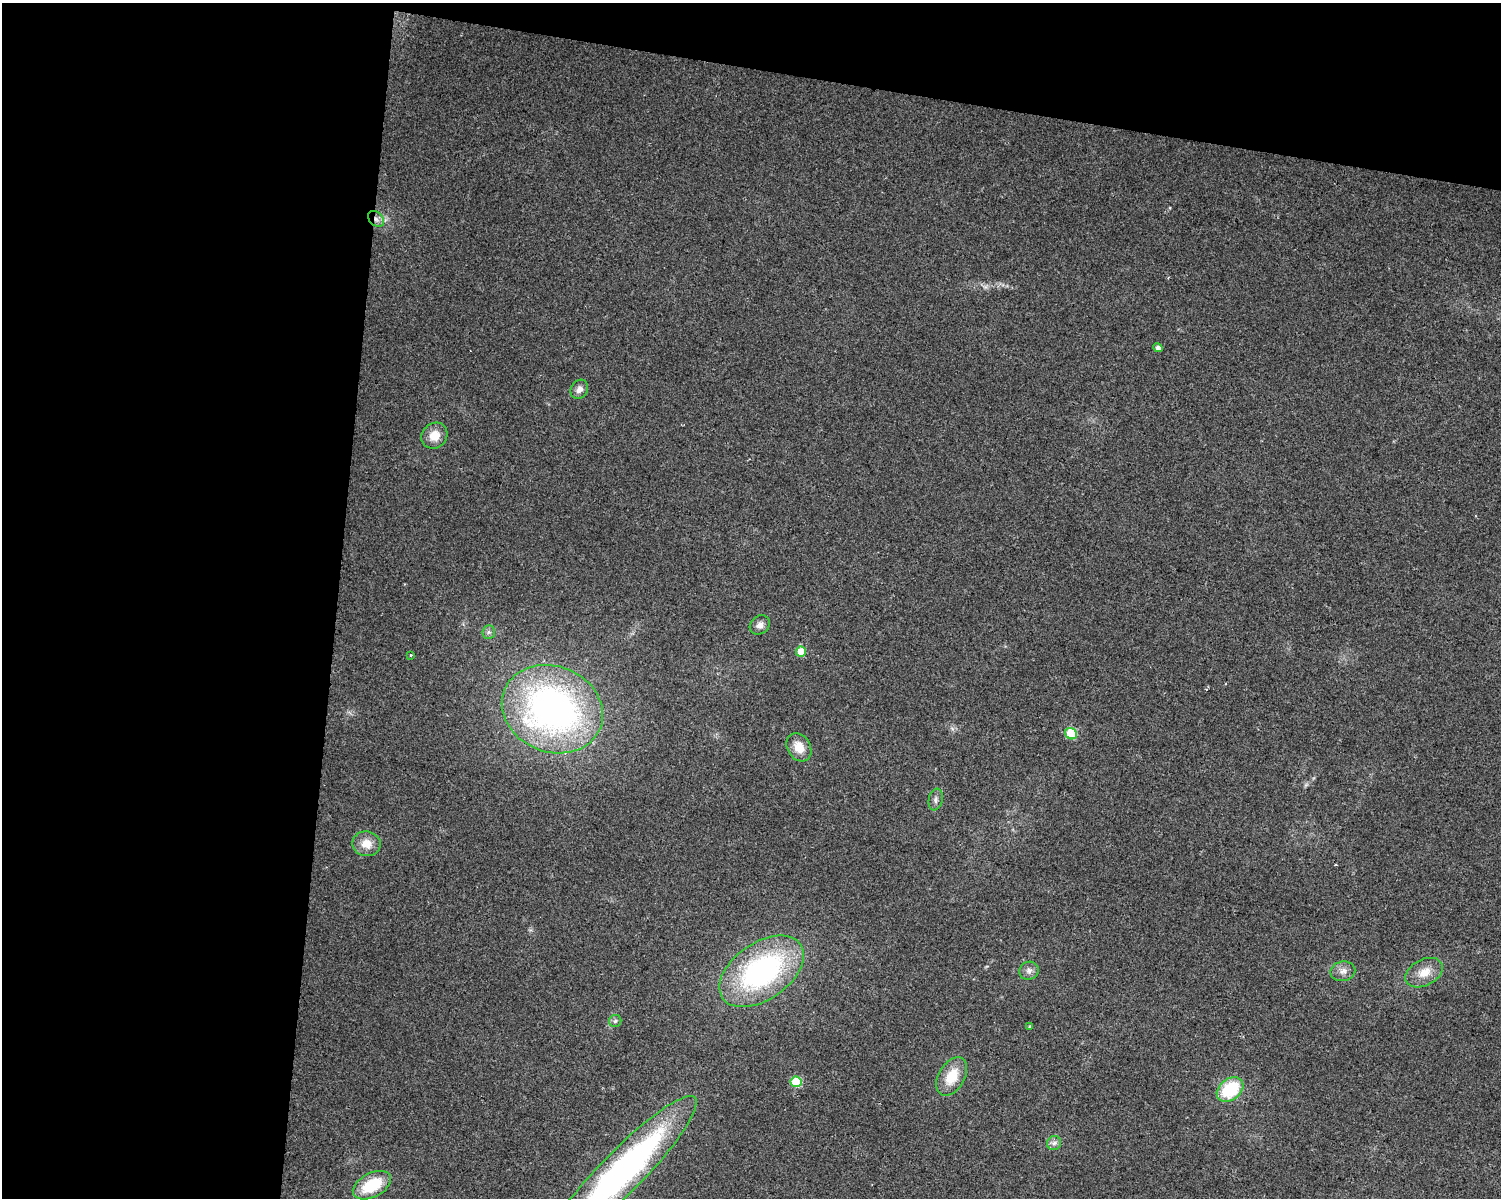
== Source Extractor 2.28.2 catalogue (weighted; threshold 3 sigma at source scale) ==
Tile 1 of 3 x 4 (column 1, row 1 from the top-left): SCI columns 283-1781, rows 3588-4783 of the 5002 x 4788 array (HDU 1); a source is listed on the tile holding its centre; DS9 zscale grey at full resolution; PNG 1503 x 1200 px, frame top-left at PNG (2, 3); each listed source drawn as its Kron ellipse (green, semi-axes under 4 px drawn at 4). Shown black and unused: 28% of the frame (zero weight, under 2 of 3 exposures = <1% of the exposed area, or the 3 px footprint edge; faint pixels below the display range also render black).
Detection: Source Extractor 2.28.2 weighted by HDU 2 'WHT'; one run over the whole footprint, this tile lists its part. Background 0.0647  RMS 0.0074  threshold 0.0335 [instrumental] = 3 sigma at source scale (4.5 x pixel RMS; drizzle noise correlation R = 1.50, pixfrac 1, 0.0396/0.0396 arcsec/px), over >= 5 px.
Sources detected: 25; all 25 listed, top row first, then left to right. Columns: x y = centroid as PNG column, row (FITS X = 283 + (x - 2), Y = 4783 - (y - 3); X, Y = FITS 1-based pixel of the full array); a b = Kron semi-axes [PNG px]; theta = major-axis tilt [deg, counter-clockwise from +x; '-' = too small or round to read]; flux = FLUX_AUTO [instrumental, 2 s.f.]
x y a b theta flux
376 219 9 6 -45 3.6
1158 348 5 4 - 3
579 389 10 8 59 4.2
434 436 14 12 44 10
760 625 11 9 38 4.4
489 632 7 6 - 2.1
801 652 5 5 - 18
411 655 2 2 - 0.76
552 709 52 43 -22 300
1071 734 6 5 - 38
799 747 15 11 -60 11
936 800 11 7 80 2.8
366 844 14 12 -8 11
762 971 47 28 35 150
1029 971 10 9 - 3.6
1343 971 12 10 11 5
1424 973 20 13 28 12
615 1021 6 6 - 1.6
1030 1027 3 3 - 1.3
952 1076 21 13 60 18
796 1082 5 5 - 41
1230 1090 15 10 39 41
1054 1143 7 7 - 2.7
622 1172 104 21 45 270
372 1185 20 12 27 30
Overlapping masked pixels (flux is a lower limit): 1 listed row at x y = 376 219
Isophote crosses this tile's border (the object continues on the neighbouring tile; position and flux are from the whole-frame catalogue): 1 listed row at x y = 622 1172